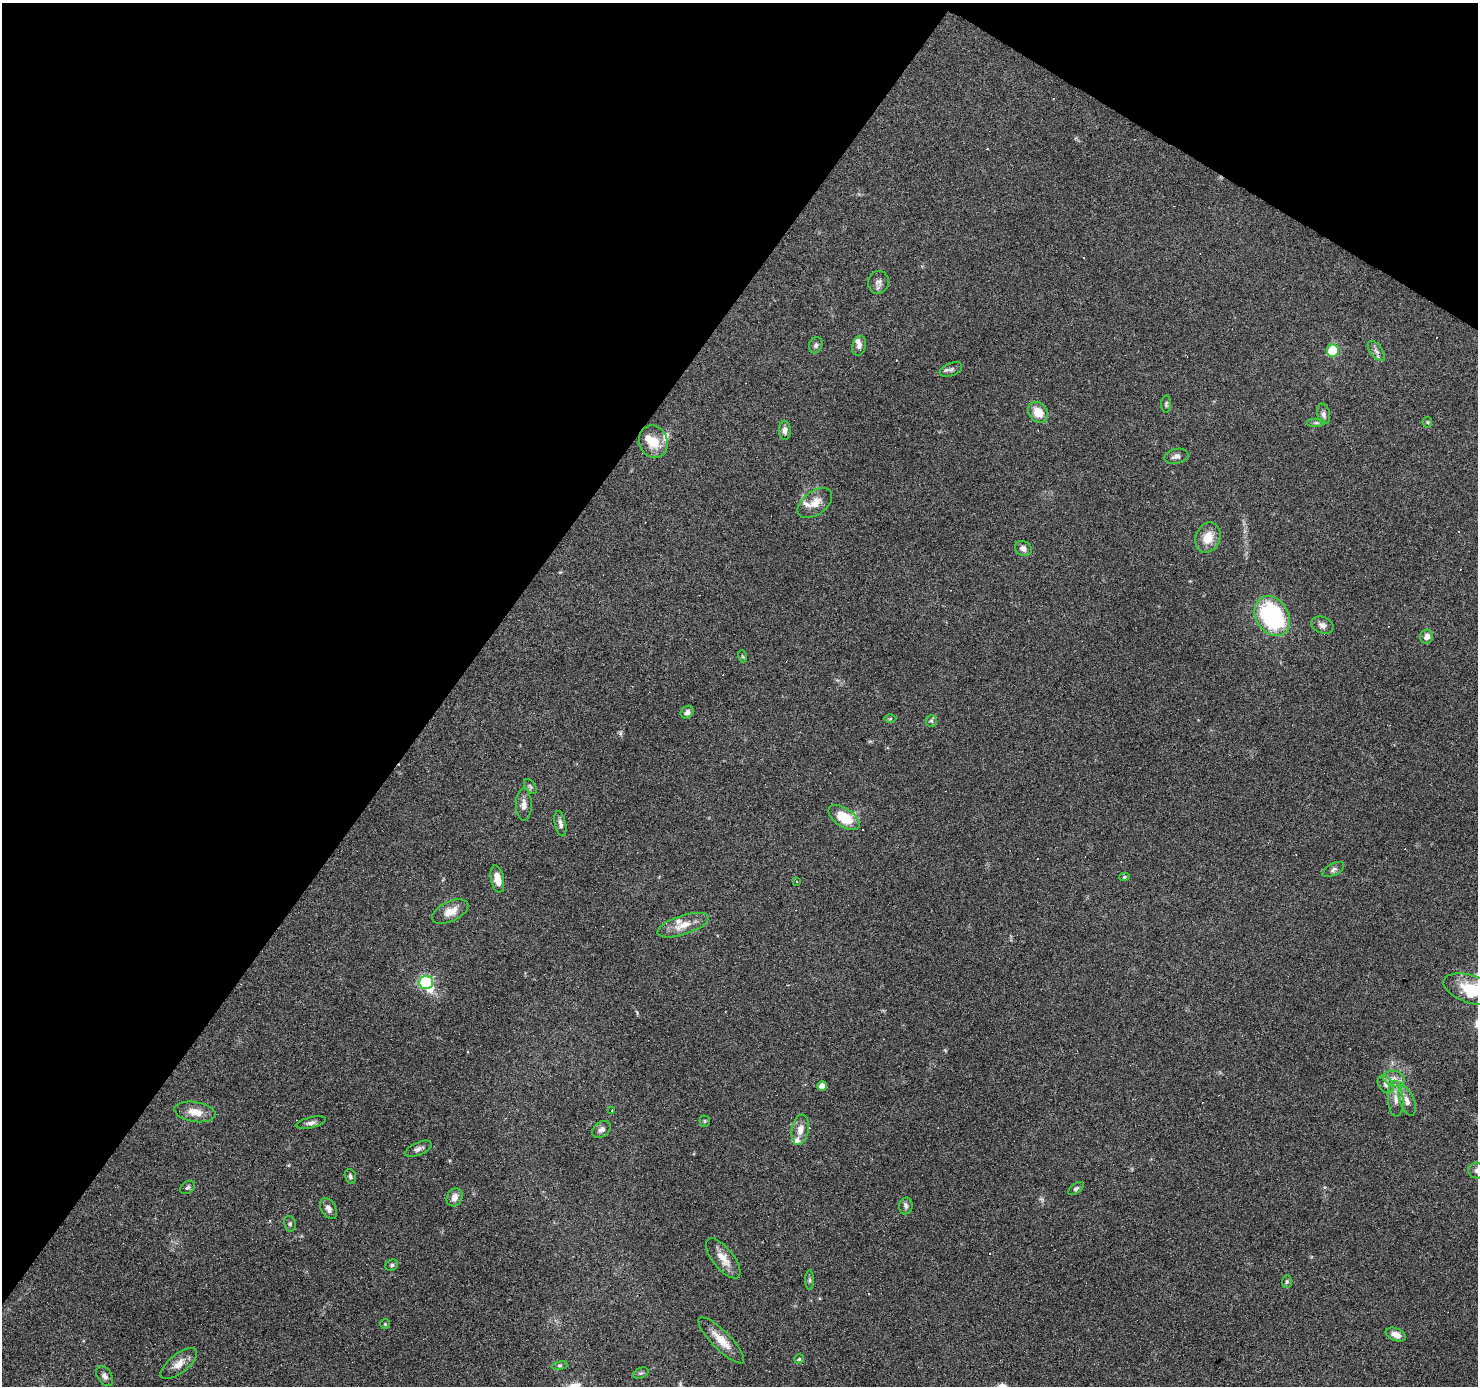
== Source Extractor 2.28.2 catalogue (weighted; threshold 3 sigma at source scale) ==
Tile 2 of 4 x 4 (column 2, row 1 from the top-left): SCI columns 1477-2952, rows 4336-5719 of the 5908 x 5969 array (HDU 1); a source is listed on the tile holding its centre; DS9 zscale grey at full resolution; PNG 1480 x 1388 px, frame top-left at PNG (2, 3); each listed source drawn as its Kron ellipse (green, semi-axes under 4 px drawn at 4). Shown black and unused: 35% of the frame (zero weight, under 3 of 6 exposures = <1% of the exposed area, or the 3 px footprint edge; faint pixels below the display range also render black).
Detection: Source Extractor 2.28.2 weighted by HDU 2 'WHT'; one run over the whole footprint, this tile lists its part. Background 0.075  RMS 0.0042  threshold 0.017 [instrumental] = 3 sigma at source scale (4.09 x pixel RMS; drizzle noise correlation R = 1.36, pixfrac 0.8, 0.0396/0.0396 arcsec/px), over >= 5 px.
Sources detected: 107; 1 too faint to see at this stretch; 1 inside a brighter object's white glare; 30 cosmic-ray / hot-pixel residue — neither listed nor drawn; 7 inside a brighter listed object's ellipse — not listed separately; the other 68 listed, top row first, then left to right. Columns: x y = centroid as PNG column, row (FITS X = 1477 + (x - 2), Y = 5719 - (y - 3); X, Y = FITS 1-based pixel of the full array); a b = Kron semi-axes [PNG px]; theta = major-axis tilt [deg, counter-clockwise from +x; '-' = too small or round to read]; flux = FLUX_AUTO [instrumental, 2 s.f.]
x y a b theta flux
878 282 11 10 - 1.9
816 345 8 6 67 0.99
859 346 10 7 75 1.8
1333 351 6 6 - 21
1376 351 12 6 -52 1.5
951 369 12 6 22 1.3
1166 404 8 5 89 0.76
1038 412 11 9 -51 5.9
1324 414 10 6 -79 1.5
1427 422 5 5 - 0.48
1316 423 9 4 0 0.84
785 430 9 6 -90 2
653 442 16 14 -69 7.3
1176 456 12 7 12 1.7
815 503 20 11 37 4.8
1208 538 15 12 69 6.4
1023 548 9 7 -26 1.7
1272 616 21 16 -57 45
1322 625 11 8 -21 1.9
1427 637 7 6 - 2.3
742 656 6 4 -71 0.47
687 712 7 6 - 1.4
890 719 6 4 1 0.46
931 721 6 5 - 0.8
530 787 8 5 -52 0.73
524 805 16 8 90 2.4
844 818 18 9 -33 12
560 824 13 5 -78 1.5
1333 869 12 6 28 1.1
1124 877 5 4 - 0.56
497 879 14 6 -79 4.5
797 882 3 3 - 0.49
450 912 19 10 25 4.6
683 925 27 9 18 5.6
426 982 7 6 - 23
1471 989 29 14 -18 12
1394 1078 11 7 -15 2.5
1385 1084 10 6 -53 1.7
822 1086 5 5 - 4
1396 1099 18 8 -87 3.4
1407 1101 15 7 -69 2.7
612 1110 2 2 - 0.3
195 1112 21 10 -9 4.7
705 1121 5 5 - 0.52
311 1123 15 5 13 1.6
601 1129 10 7 33 1.6
800 1130 15 8 80 3.4
418 1149 14 6 23 1.6
1477 1171 9 8 - 1.7
350 1176 7 5 -74 1
188 1187 8 5 34 0.87
1076 1189 9 4 37 0.79
454 1197 9 7 62 2.6
906 1206 8 6 79 1.3
328 1208 11 7 -59 2
290 1224 8 6 -77 0.85
723 1258 24 10 -52 5.3
392 1265 6 5 - 0.77
810 1280 10 4 -90 0.71
1287 1282 6 5 - 0.66
385 1324 5 5 - 0.51
1396 1335 10 6 -22 2.7
721 1340 31 9 -45 6.5
799 1359 5 4 - 0.48
179 1364 22 9 38 4
560 1366 8 4 8 0.69
641 1373 8 5 23 0.77
105 1376 11 7 -57 1.5
Isophote crosses this tile's border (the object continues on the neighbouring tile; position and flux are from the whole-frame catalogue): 1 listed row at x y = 1477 1171